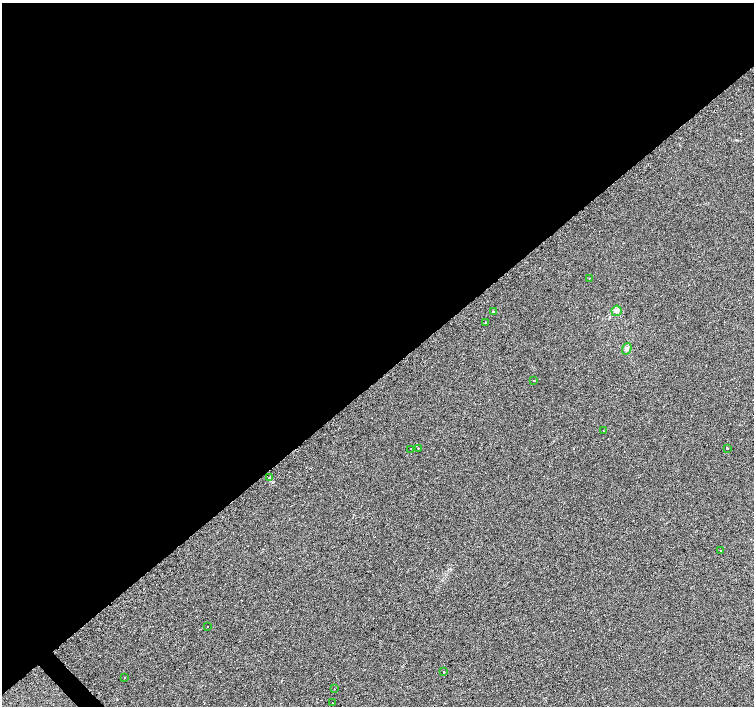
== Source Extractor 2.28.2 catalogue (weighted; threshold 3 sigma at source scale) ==
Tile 2 of 4 x 4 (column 2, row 1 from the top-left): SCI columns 1505-3007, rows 4397-5804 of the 6070 x 6041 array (HDU 1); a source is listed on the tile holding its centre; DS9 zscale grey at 2 x 2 block average (1 PNG px = mean of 2 x 2 image px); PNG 756 x 708 px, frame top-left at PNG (2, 3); each listed source drawn as its Kron ellipse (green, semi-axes under 4 px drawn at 4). Shown black and unused: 54% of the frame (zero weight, under 2 of 3 exposures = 3% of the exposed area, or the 3 px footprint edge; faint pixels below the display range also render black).
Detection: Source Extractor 2.28.2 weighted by HDU 2 'WHT'; one run over the whole footprint, this tile lists its part. Background 0.0238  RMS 0.013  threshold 0.0577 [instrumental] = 3 sigma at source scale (4.5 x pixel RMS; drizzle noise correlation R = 1.50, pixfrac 1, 0.0396/0.0396 arcsec/px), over >= 5 px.
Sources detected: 21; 4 cosmic-ray / hot-pixel residue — neither listed nor drawn; the other 17 listed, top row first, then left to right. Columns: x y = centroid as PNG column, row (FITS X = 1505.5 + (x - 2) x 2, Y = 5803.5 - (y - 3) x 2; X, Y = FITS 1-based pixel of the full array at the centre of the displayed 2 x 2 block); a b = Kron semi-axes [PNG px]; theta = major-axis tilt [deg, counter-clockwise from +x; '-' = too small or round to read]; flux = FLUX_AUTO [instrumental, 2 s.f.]
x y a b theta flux
589 278 2 2 - 2.7
617 311 5 5 - 8.9
493 312 2 2 - 20
486 322 2 2 - 31
627 349 6 4 74 8.7
534 380 2 2 - 10
603 431 2 2 - 1.1
418 448 2 2 - 3
727 448 2 2 - 6.3
411 449 2 2 - 1.6
270 478 3 3 - 3.2
720 551 2 2 - 5.2
208 627 2 2 - 7.7
444 672 2 2 - 6.4
125 677 2 2 - 3.3
334 689 2 2 - 2.2
332 703 2 2 - 6.9
Diffuse or blended objects may show on this block-average render without a row.